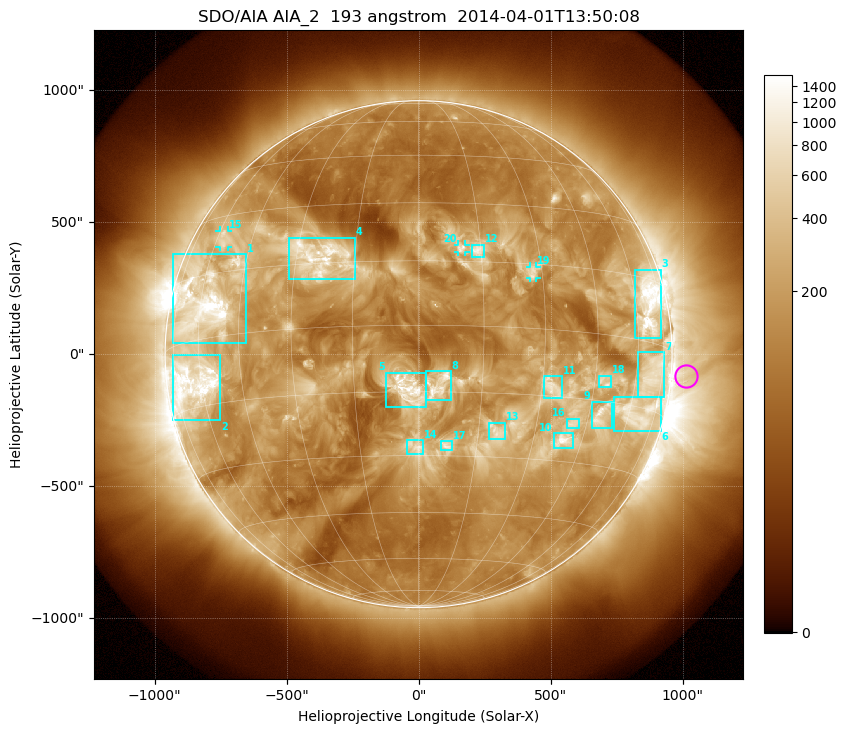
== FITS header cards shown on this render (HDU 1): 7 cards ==
TELESCOP= 'SDO/AIA'
INSTRUME= 'AIA_2'
WAVELNTH=                  193
WAVEUNIT= 'angstrom'
DATE-OBS= '2014-04-01T13:50:08.45'
CTYPE1  = 'HPLN-TAN'
CTYPE2  = 'HPLT-TAN'

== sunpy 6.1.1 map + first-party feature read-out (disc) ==
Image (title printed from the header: SDO/AIA AIA_2  193 angstrom  2014-04-01T13:50:08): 1024 x 1024 px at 2.4 arcsec/px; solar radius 960 arcsec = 400 px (full disc in frame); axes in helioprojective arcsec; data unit not stated in the header (colour bar unlabelled)
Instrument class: DISC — disc imager (sunpy class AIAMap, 193 A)
Bright regions (active regions / flare kernels): reference = the median radial profile (limb darkening/brightening removed); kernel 9 px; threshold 5 sigma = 395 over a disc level ~143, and >= 1.15x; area >= 12 px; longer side >= 10 px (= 24 arcsec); searched inside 0.97 R_sun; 23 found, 20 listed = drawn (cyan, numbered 1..; 3 of them under ~33 arcsec drawn as corner ticks so the feature stays visible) (cap 20 boxes per figure: the strongest are kept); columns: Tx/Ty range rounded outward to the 5 arcsec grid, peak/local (2 s.f.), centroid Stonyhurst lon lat
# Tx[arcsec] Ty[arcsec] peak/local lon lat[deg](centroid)
1 -930..-655 40..380 16 -59 +8
2 -930..-750 -250..0 16 -63 -9
3 820..920 60..320 12 +66 +9
4 -495..-240 280..445 5.9 -24 +17
5 -125..30 -200..-70 10 -2 -14
6 740..920 -290..-160 6 +64 -16
7 830..930 -160..10 5.2 +69 -7
8 25..125 -175..-65 8.6 +5 -14
9 655..735 -280..-180 7.4 +49 -18
10 510..585 -355..-300 8.3 +39 -25
11 475..545 -165..-85 4.7 +33 -13
12 200..250 370..415 5.4 +14 +18
13 265..330 -325..-260 3.7 +20 -24
14 -45..20 -380..-325 4.4 -1 -28
15 -755..-720 405..470 4.7 -57 +23
16 560..610 -280..-245 5 +41 -21
17 85..125 -365..-325 4.7 +7 -27
18 685..730 -125..-80 5.5 +48 -11
19 420..450 285..330 4.4 +28 +13
20 145..180 385..415 4.9 +10 +18
Off-limb structures (1.02-1.3 R_sun): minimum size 162 px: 3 found; the strongest spans PA ~220..310 deg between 1.02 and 1.3 R_sun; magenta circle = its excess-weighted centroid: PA ~265 deg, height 1.06 R_sun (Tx ~1015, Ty ~-85 arcsec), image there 2.5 x the reference